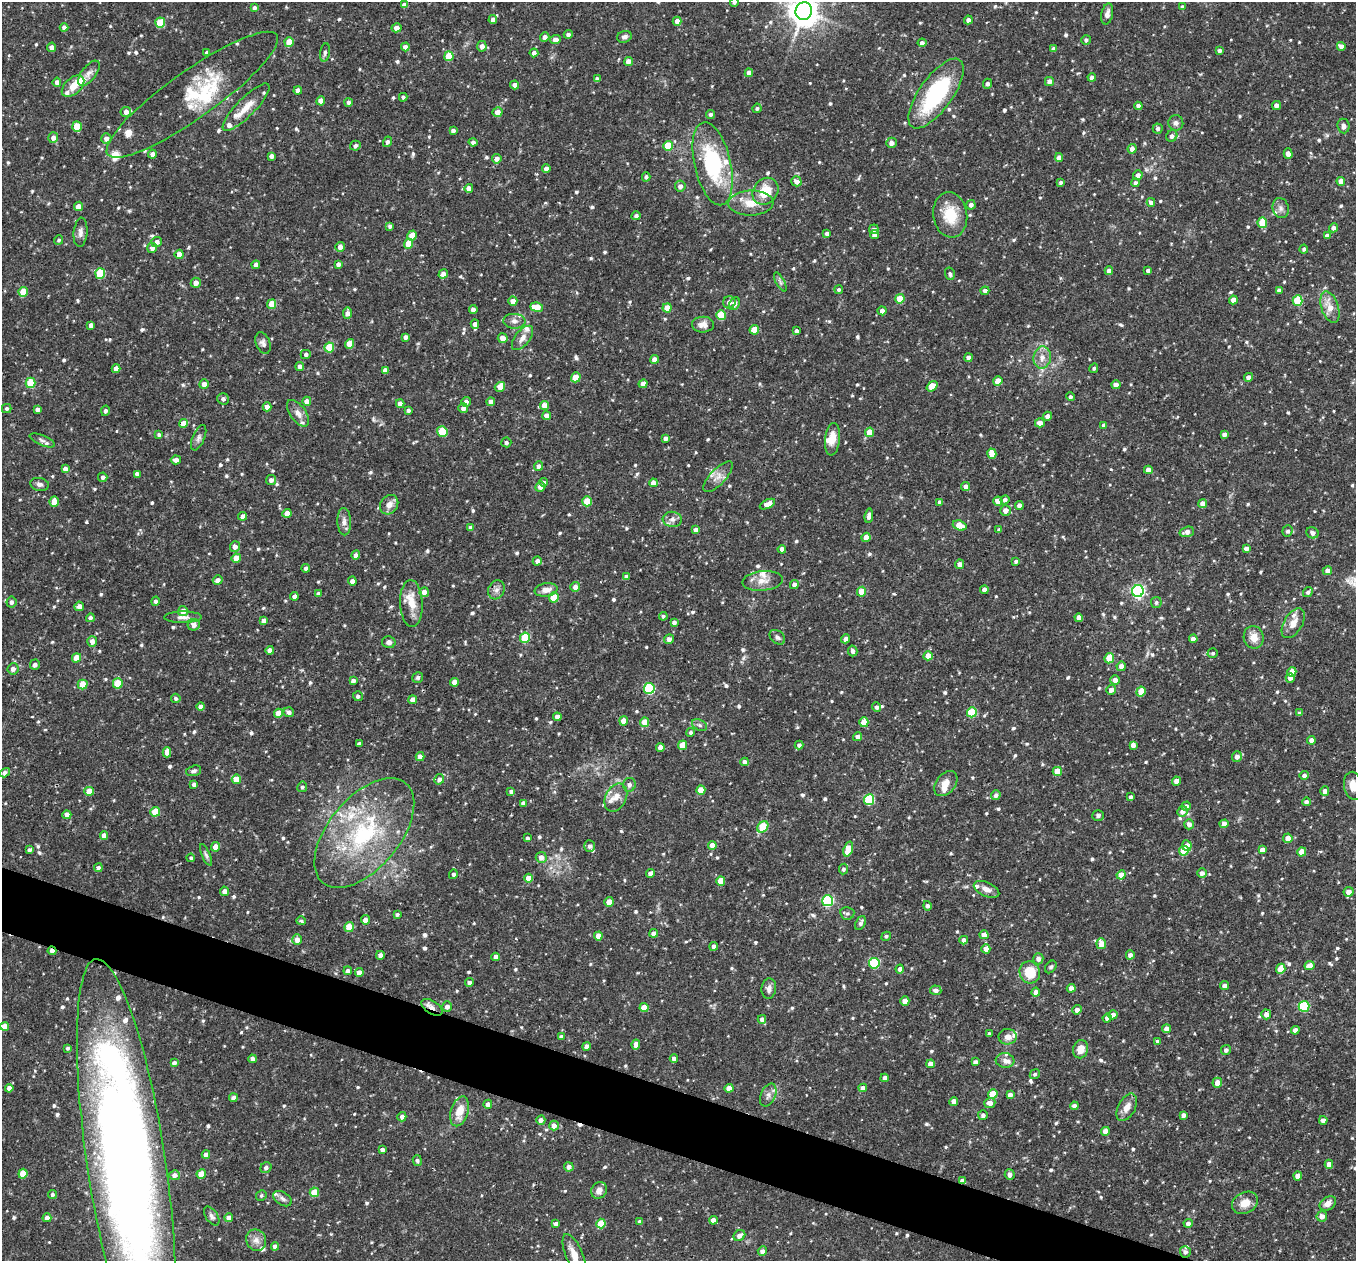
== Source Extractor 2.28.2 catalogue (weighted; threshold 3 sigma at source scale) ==
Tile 6 of 4 x 4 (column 2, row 2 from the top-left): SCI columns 1357-2710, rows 2783-4041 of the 5421 x 5435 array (HDU 1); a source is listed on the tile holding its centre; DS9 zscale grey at full resolution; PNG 1358 x 1263 px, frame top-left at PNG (2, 2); each listed source drawn as its Kron ellipse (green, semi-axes under 4 px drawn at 4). Shown black and unused: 4% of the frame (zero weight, under 2 of 3 exposures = <1% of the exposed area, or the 3 px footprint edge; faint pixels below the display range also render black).
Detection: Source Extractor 2.28.2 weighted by HDU 2 'WHT'; one run over the whole footprint, this tile lists its part. Background 0.0768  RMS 0.0052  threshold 0.0233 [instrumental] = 3 sigma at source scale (4.5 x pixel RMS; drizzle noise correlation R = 1.50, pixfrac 1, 0.05/0.05 arcsec/px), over >= 5 px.
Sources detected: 826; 1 inside a brighter object's white glare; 1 cosmic-ray / hot-pixel residue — neither listed nor drawn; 35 inside a brighter listed object's ellipse — not listed separately; of the other 789, all 500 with FLUX_AUTO >= 1.04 (the completeness limit of this list) listed and drawn (289 fainter detections not listed), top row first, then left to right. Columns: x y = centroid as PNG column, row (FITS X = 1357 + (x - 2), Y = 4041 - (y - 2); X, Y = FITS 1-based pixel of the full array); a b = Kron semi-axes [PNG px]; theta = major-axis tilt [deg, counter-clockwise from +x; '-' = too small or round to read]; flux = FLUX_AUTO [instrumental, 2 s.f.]
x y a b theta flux
734 2 4 4 - 1.4
404 5 4 4 - 2.5
1182 7 4 4 - 1.2
254 8 4 4 - 1.6
804 11 9 8 - 780
1107 14 10 5 78 2.4
493 20 4 4 - 2.6
968 20 4 4 - 2.5
677 21 4 4 - 3.2
160 23 5 5 - 15
64 27 4 4 - 2.3
396 28 5 4 - 2.8
568 34 4 4 - 1.6
545 37 5 4 - 2.5
624 37 7 5 19 1.6
555 40 5 4 - 3.2
1086 40 5 4 - 1.3
289 42 5 4 - 9.2
922 43 4 4 - 1.9
482 46 5 4 - 3
1341 46 4 4 - 2.9
52 47 4 4 - 2.5
405 47 4 4 - 2.5
1054 49 4 4 - 2.5
1219 51 4 4 - 1.6
207 52 4 3 - 1.1
325 52 9 5 81 1.4
534 53 4 4 - 1.8
449 56 5 4 - 13
628 61 4 4 - 3.1
89 73 15 7 51 3
749 73 4 4 - 3
1092 77 4 4 - 1.9
597 79 4 4 - 2.4
1049 81 4 4 - 2.8
57 82 4 4 - 2.6
987 84 5 4 - 1.6
515 85 4 4 - 2.5
73 86 13 8 43 6.2
298 90 4 4 - 2.8
936 93 41 16 55 52
192 95 103 23 35 31
403 97 4 4 - 1.3
321 101 4 4 - 5.1
348 102 4 4 - 1.5
1276 105 5 4 - 2.5
1138 106 4 4 - 2.7
246 107 32 9 45 8.3
757 108 5 4 - 1.1
126 112 5 5 - 2.7
498 112 5 5 - 4.2
710 114 4 4 - 1.5
1176 123 7 7 - 1.9
77 126 5 5 - 13
1343 126 7 6 - 2.3
1158 128 5 5 - 1.6
453 131 4 4 - 1.8
1172 136 6 5 - 2
53 138 5 5 - 2.5
106 138 5 5 - 2.6
387 142 5 4 - 1.6
473 142 4 4 - 1.4
892 143 5 5 - 2.8
355 146 5 4 - 1.4
668 146 5 4 - 13
1132 149 5 4 - 2.5
152 154 4 4 - 2
1288 154 5 4 - 3.2
271 156 4 4 - 2.4
1059 158 4 4 - 3
497 159 5 4 - 2.6
713 164 42 18 -77 41
546 168 4 4 - 2.3
1138 175 5 4 - 2.5
646 177 4 4 - 1.4
796 181 5 5 - 2.9
1341 181 4 4 - 4.1
1060 182 4 4 - 1.2
1135 183 4 4 - 2
680 186 5 5 - 2.1
469 188 4 4 - 2.9
765 191 14 12 50 12
1151 202 4 4 - 2.3
751 203 22 12 2 8.7
971 205 5 4 - 2
78 206 5 4 - 4.2
1281 208 10 8 -75 2.3
950 215 23 17 -81 15
636 216 4 4 - 1.6
1262 223 5 4 - 12
390 226 4 3 - 1.3
1333 228 4 4 - 2.7
874 229 5 4 - 2
80 232 15 7 84 2.5
827 234 4 4 - 2.3
412 235 5 4 - 8.7
874 235 4 4 - 2.7
1327 236 4 4 - 2.2
59 240 5 4 - 1.1
157 242 5 5 - 2.6
409 244 5 4 - 8.8
340 247 5 4 - 2.7
152 248 5 5 - 2.4
1304 249 4 4 - 1.1
179 254 4 4 - 4
338 264 4 4 - 1.9
256 265 4 4 - 2.5
1148 270 3 3 - 1.3
1109 271 4 4 - 2.4
100 273 5 5 - 21
443 274 5 4 - 2.8
950 274 6 5 - 1.1
780 282 10 4 -61 1.2
196 283 5 5 - 3.3
839 290 4 4 - 1.2
1279 290 4 4 - 1.6
985 291 4 4 - 2.4
23 292 5 4 - 9.9
900 299 5 4 - 10
1233 300 4 4 - 3.9
1298 300 5 5 - 21
513 301 4 4 - 4.6
729 302 6 6 - 2.3
272 304 5 4 - 8.5
734 304 7 5 66 2.9
537 307 6 4 -6 7.9
1330 307 16 8 -71 6.9
667 308 4 4 - 6.1
473 310 4 4 - 2.5
882 311 4 4 - 2.4
347 313 6 4 81 3
721 315 5 5 - 17
514 321 11 7 -4 2.6
475 324 4 4 - 2.4
91 325 4 4 - 2.4
703 325 11 8 -2 3.3
754 330 5 4 - 9.5
796 331 4 4 - 1.6
405 337 4 4 - 2.1
503 338 5 5 - 3.3
522 338 14 7 51 3.4
263 343 11 7 -68 2
350 344 5 4 - 7.8
329 347 5 5 - 15
306 354 5 4 - 1.5
968 358 4 4 - 2.5
1042 358 11 8 83 4.1
654 359 4 4 - 3.9
300 366 4 4 - 2.2
1094 368 5 4 - 1
116 369 4 4 - 3.3
385 370 4 4 - 2.6
576 377 5 4 - 9.4
1248 377 4 4 - 2.9
998 381 5 4 - 6.5
30 383 5 5 - 19
204 384 5 4 - 2.7
643 384 4 4 - 3.2
1116 385 4 4 - 2.9
932 386 6 4 37 6.4
500 387 5 5 - 4.4
1070 397 4 4 - 1.1
223 399 6 5 - 1.6
307 401 4 4 - 3.6
466 402 5 4 - 2.4
491 402 4 4 - 2.9
400 404 4 4 - 3.1
544 405 4 4 - 4.2
267 407 4 4 - 3.5
7 408 4 4 - 1.3
463 408 5 5 - 2.6
37 409 4 4 - 2.4
408 410 4 3 - 1.4
105 411 5 4 - 1.6
298 413 15 7 -54 3.9
547 416 4 4 - 3.9
1047 416 4 4 - 2.5
183 423 4 4 - 5.7
1040 423 5 4 - 3.5
1104 425 4 4 - 2
442 431 5 5 - 18
870 432 5 4 - 7.6
159 434 4 4 - 1.1
1224 434 4 4 - 2.2
199 438 13 6 67 1.9
666 438 4 4 - 2.2
832 439 16 7 84 6.3
42 440 13 5 -23 1.9
506 442 5 5 - 1.5
992 454 5 4 - 7.3
176 460 5 4 - 2.4
539 466 5 4 - 2.2
65 469 4 4 - 2.8
1148 470 4 4 - 3
137 474 4 4 - 2.5
103 477 5 4 - 1.8
718 477 19 8 47 4.2
271 480 5 5 - 2.1
544 482 4 4 - 1.1
653 483 4 4 - 3.8
40 484 9 6 -10 1.8
966 486 4 4 - 2.6
540 487 5 5 - 3.1
1005 500 5 4 - 1.6
587 501 5 4 - 11
998 501 4 4 - 5
54 502 5 4 - 6.4
940 502 4 4 - 2.2
1203 503 4 4 - 4.1
767 504 8 4 27 4
389 505 10 8 53 3.9
1019 505 4 4 - 2.5
1005 510 5 5 - 3.1
287 513 4 4 - 4.7
243 516 4 4 - 2.4
869 516 7 4 82 2.4
672 519 9 7 -7 2.5
344 522 13 7 -88 2.9
960 526 7 5 -20 10
471 528 4 4 - 2.7
999 529 4 3 - 1.1
696 530 4 4 - 2.4
1287 531 5 5 - 1.5
1187 532 7 5 17 2.9
1312 533 6 5 - 2
866 537 5 4 - 5.7
235 547 5 5 - 2.8
1246 548 4 4 - 2.1
782 549 4 4 - 2.6
356 555 5 4 - 2.5
236 558 5 4 - 6.5
537 561 5 4 - 2
1016 561 4 3 - 1.2
960 564 4 4 - 2.8
306 568 4 4 - 1.5
1327 571 5 4 - 2.6
626 577 4 4 - 1.9
218 580 5 4 - 2.8
352 581 4 4 - 2.5
763 581 20 9 6 5.8
794 585 5 4 - 2.4
575 587 5 4 - 2.7
496 590 10 8 63 2.5
546 590 11 6 10 4.2
984 590 4 4 - 2.5
1138 591 6 6 - 110
424 592 5 4 - 2.8
862 592 5 4 - 7.3
1308 592 5 4 - 1.5
318 594 4 4 - 2.4
294 596 4 4 - 2.3
554 597 5 5 - 8.3
155 601 5 4 - 1.3
11 602 5 5 - 1.7
1156 602 5 5 - 1.2
411 603 23 11 -88 8.3
79 606 5 4 - 2.7
183 611 5 5 - 3.6
663 616 4 4 - 1.1
183 617 19 6 1 3.1
90 618 4 4 - 1.3
1079 618 4 4 - 3.8
264 621 4 4 - 2.5
674 622 4 4 - 1.8
1293 623 16 9 60 5.2
194 625 6 6 - 3.3
777 637 9 6 -40 1.5
1254 637 11 10 - 5.5
525 638 5 5 - 23
669 639 5 5 - 1.9
846 639 4 4 - 2.7
1193 639 4 4 - 3.3
92 641 5 5 - 2.8
389 642 7 6 - 1.9
270 650 4 4 - 2.4
853 651 5 4 - 1.8
1213 653 5 5 - 1.1
928 656 4 4 - 6.6
76 658 5 4 - 6.4
1109 658 5 4 - 11
35 665 5 5 - 2.1
1121 666 4 4 - 2.8
13 669 5 5 - 2.4
1292 672 5 4 - 7.4
418 677 6 5 - 1.2
1290 678 5 4 - 2.4
1115 680 5 5 - 3.2
353 681 4 4 - 2.1
454 682 4 4 - 3.9
118 683 5 5 - 13
83 685 5 5 - 11
649 688 5 5 - 46
1111 690 5 4 - 3.2
1141 692 5 4 - 8.3
358 696 5 5 - 1.5
176 698 4 4 - 1.1
413 700 4 4 - 3.4
201 707 4 4 - 2.9
877 707 5 4 - 1.4
289 712 5 5 - 2.1
972 712 5 5 - 22
279 713 4 4 - 7.9
1300 713 4 4 - 1.4
557 717 4 4 - 2.7
624 721 4 4 - 5.4
645 722 5 4 - 7.5
864 722 5 4 - 8.3
700 725 8 5 -27 1.3
690 732 4 4 - 1.1
857 737 4 4 - 2.3
1311 740 4 4 - 2.6
359 744 4 3 - 1.5
683 745 5 4 - 10
799 745 4 4 - 1.6
1133 745 4 4 - 2.5
660 747 4 4 - 4
167 752 5 4 - 3
420 757 4 4 - 3.3
1237 757 5 5 - 2.8
745 762 4 4 - 2.3
194 771 8 5 17 1.5
1057 771 4 4 - 8.1
5 773 5 3 - 2.3
1304 775 5 4 - 1.9
236 779 4 4 - 6.5
439 779 5 4 - 2.3
1176 781 4 4 - 3.3
946 783 14 9 51 5.3
194 784 4 4 - 1.8
629 785 7 6 - 1.9
1353 786 14 9 -80 5.8
302 787 5 5 - 1
701 790 5 4 - 9
89 791 4 4 - 7
511 791 4 4 - 1.3
1325 791 5 4 - 2.8
996 795 5 4 - 1.7
1131 797 4 3 - 1.4
616 798 15 10 64 4.8
869 800 5 5 - 33
1306 802 4 4 - 1.9
523 803 4 4 - 2.5
1186 806 4 4 - 1.7
1182 811 5 5 - 2.6
155 812 5 4 - 13
67 815 4 4 - 2.6
1098 816 6 5 - 1.4
1189 824 5 4 - 2.7
1224 824 4 4 - 3.1
763 827 6 5 - 23
364 833 65 35 50 69
104 835 4 4 - 3
527 838 3 3 - 1
1288 838 5 5 - 3.6
712 845 4 4 - 4.8
590 846 6 5 - 1.4
1187 846 5 5 - 4.8
215 847 4 4 - 5.7
848 849 8 4 71 9.1
29 850 4 3 - 1.4
1262 850 4 4 - 3.1
1184 851 5 5 - 13
1302 852 5 4 - 5.7
206 855 11 4 -67 1.3
541 857 5 5 - 2.9
191 858 4 4 - 1.1
98 868 4 4 - 2.1
844 869 5 4 - 1.2
650 873 4 4 - 2.6
1202 873 5 4 - 2.4
453 874 5 4 - 1.5
1121 875 4 4 - 6.3
529 878 4 4 - 5.6
721 881 4 4 - 8.3
986 889 13 7 -23 3.4
225 891 5 4 - 2.7
1349 892 5 5 - 4.1
828 901 5 5 - 57
609 902 5 4 - 4
927 906 5 4 - 1.4
847 913 7 6 - 1.2
397 914 4 4 - 1.1
365 920 5 4 - 3
301 921 4 3 - 1.6
860 923 7 5 65 1.6
349 927 5 4 - 12
654 933 4 4 - 2.9
984 935 4 4 - 4.9
598 936 4 4 - 5.8
886 936 5 4 - 1.1
297 940 5 5 - 3.2
964 940 4 4 - 2.6
1101 944 5 5 - 6.1
714 946 4 4 - 2.3
986 949 4 4 - 4.3
52 951 4 3 - 2.7
380 955 4 4 - 2.7
1130 955 4 4 - 2.5
496 957 4 4 - 2
1038 959 6 5 - 2.6
874 963 5 5 - 34
1309 966 5 4 - 5.1
1051 967 7 5 52 1.1
900 969 4 4 - 2.3
1281 969 5 4 - 8.2
348 971 4 4 - 1.8
359 972 4 4 - 4.1
1030 972 11 10 - 12
469 982 4 4 - 1.7
1224 986 4 4 - 2.4
769 988 10 7 85 2.7
1071 988 4 4 - 3.1
936 990 6 5 - 2
1036 992 4 4 - 2.8
905 1001 4 4 - 5.6
1304 1006 5 5 - 38
432 1007 12 6 -33 3
447 1007 5 5 - 2.5
644 1008 4 4 - 8.4
1077 1010 4 4 - 2.9
1266 1014 5 5 - 2.8
1113 1015 4 4 - 2.5
1107 1018 4 4 - 2.5
762 1019 4 4 - 2.2
4 1026 4 4 - 4.6
1166 1029 4 4 - 3.5
1295 1030 4 4 - 3
989 1034 4 3 - 1.2
561 1037 4 4 - 1.3
1008 1037 9 7 7 3.3
1157 1041 4 4 - 1.1
636 1044 5 4 - 4.5
586 1046 4 4 - 3
68 1048 3 3 - 1
1081 1049 9 7 72 5.4
1226 1050 5 5 - 1.4
252 1059 4 4 - 2.5
674 1059 4 4 - 2.4
1005 1060 9 7 -5 2.4
975 1062 4 4 - 2.1
174 1063 4 4 - 2.2
930 1064 4 4 - 3.8
1035 1074 5 4 - 1.1
885 1078 4 4 - 2.4
1217 1083 5 5 - 4.1
9 1088 4 4 - 2.9
729 1088 4 4 - 6.3
863 1088 4 4 - 3
993 1094 5 4 - 12
768 1095 12 7 65 2.7
1010 1095 4 4 - 2.6
233 1098 4 4 - 2.6
954 1101 4 4 - 3.5
990 1103 5 5 - 3.5
488 1104 4 4 - 2.5
1074 1106 4 4 - 2.4
1127 1107 15 8 62 4.6
460 1111 15 8 73 8.5
983 1115 5 5 - 1.7
1183 1115 4 4 - 2.5
402 1117 5 4 - 1.9
541 1120 4 4 - 2.4
1323 1120 4 4 - 2.3
554 1126 5 4 - 4
1105 1131 4 4 - 3.7
382 1150 4 4 - 1.8
206 1155 4 4 - 3.1
417 1161 5 4 - 1.2
126 1162 205 39 -82 770
1329 1164 4 4 - 3
569 1167 5 4 - 2.4
266 1168 6 5 - 1.8
23 1174 5 4 - 11
201 1174 4 4 - 9.4
175 1175 5 5 - 2.8
1010 1175 5 5 - 2.2
1298 1176 4 4 - 4.1
962 1181 4 4 - 2.5
599 1190 9 7 56 3.5
314 1192 5 4 - 12
52 1194 5 4 - 1.2
261 1196 5 5 - 1.1
282 1199 10 6 -32 1.9
1245 1203 13 10 30 6.4
1328 1203 9 6 35 3.8
212 1216 11 6 -56 1.8
1322 1216 5 5 - 2.9
47 1218 4 4 - 2.5
229 1218 4 4 - 2.9
713 1220 4 4 - 3.8
640 1222 4 4 - 2.7
601 1223 5 4 - 12
1188 1223 4 4 - 1.9
556 1224 4 4 - 1.8
739 1236 6 5 - 2.7
256 1240 11 9 -60 3.4
275 1246 4 4 - 2.5
762 1251 4 4 - 2.5
1185 1252 6 5 - 1.9
574 1255 22 8 -68 7.7
Overlapping masked pixels (flux is a lower limit): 4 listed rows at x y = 52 951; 432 1007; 126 1162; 962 1181
Isophote crosses this tile's border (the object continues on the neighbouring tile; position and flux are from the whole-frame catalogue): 5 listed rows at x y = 734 2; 804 11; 1353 786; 126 1162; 574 1255